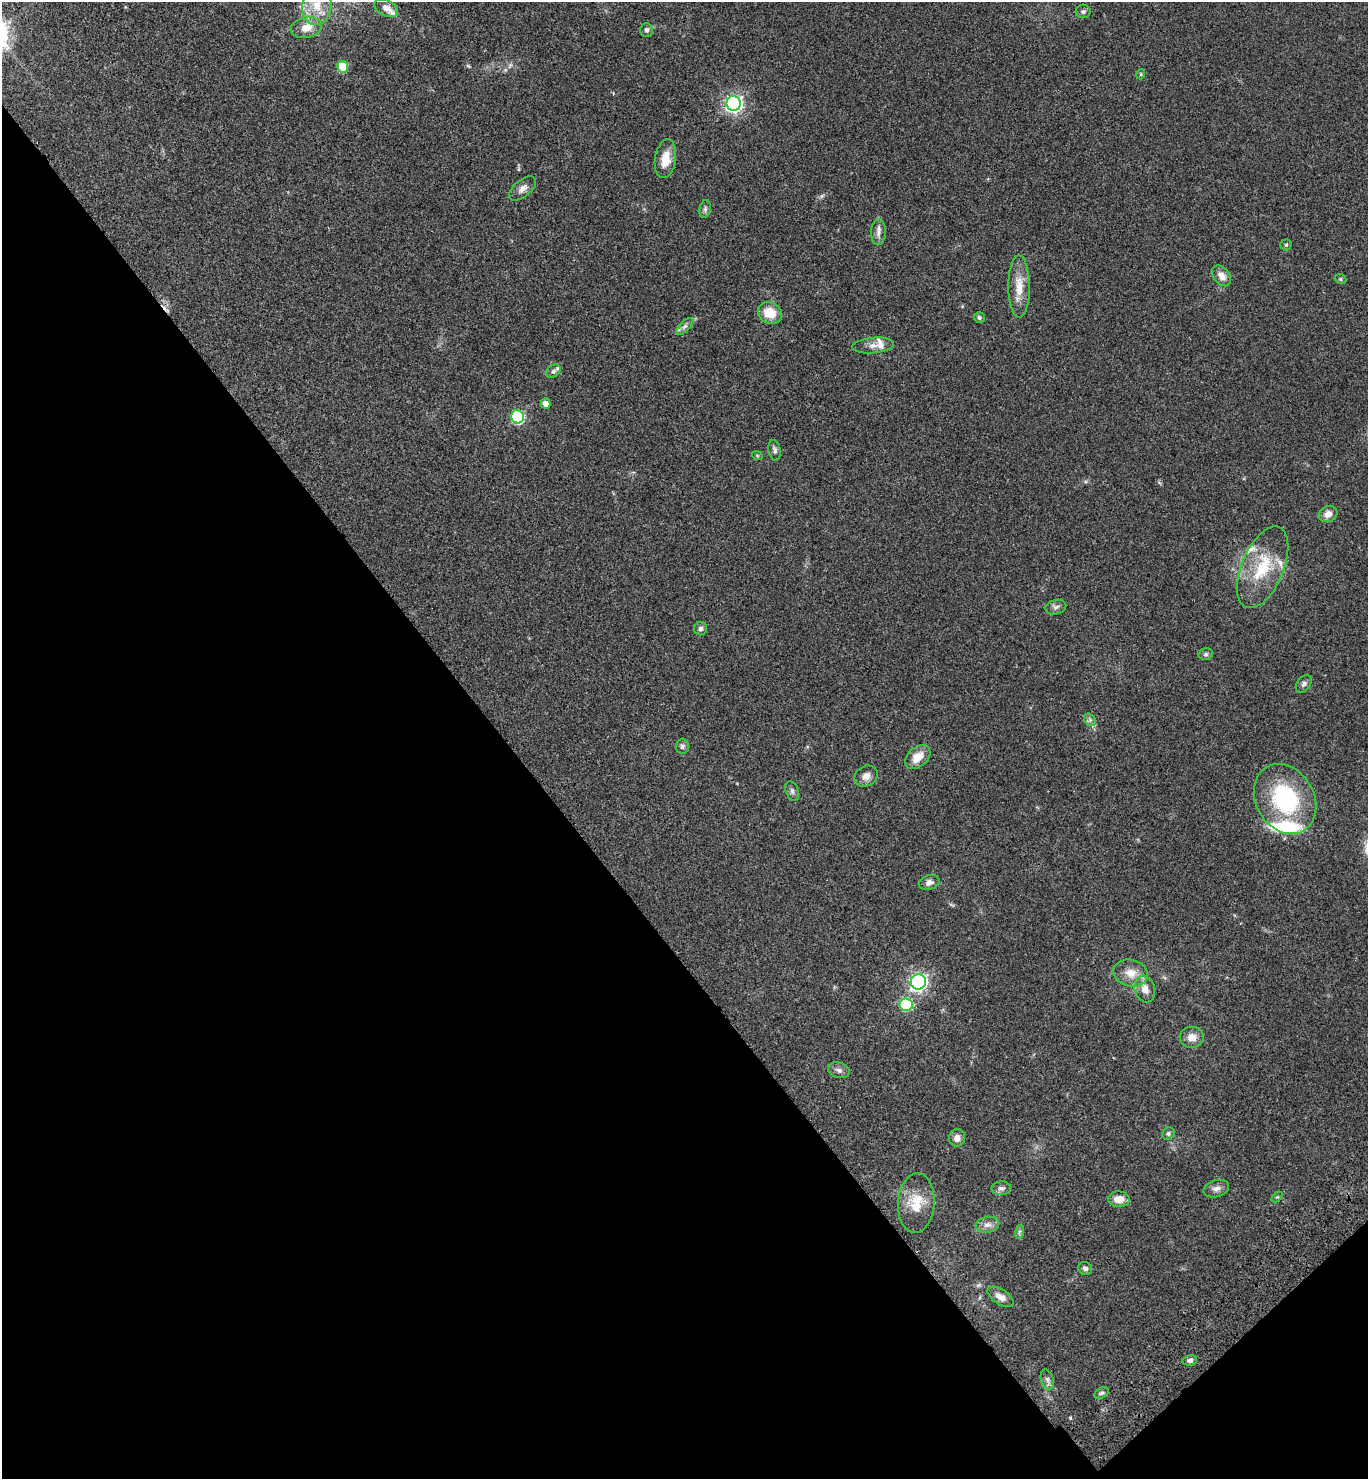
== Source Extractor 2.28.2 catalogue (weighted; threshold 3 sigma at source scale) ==
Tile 14 of 4 x 4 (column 2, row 4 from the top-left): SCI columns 1751-3116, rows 100-1576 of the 6092 x 6110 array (HDU 1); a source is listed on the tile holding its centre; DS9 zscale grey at full resolution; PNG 1370 x 1481 px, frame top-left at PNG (2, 2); each listed source drawn as its Kron ellipse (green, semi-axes under 4 px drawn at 4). Shown black and unused: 39% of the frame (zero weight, under 3 of 4 exposures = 6% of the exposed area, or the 3 px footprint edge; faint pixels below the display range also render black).
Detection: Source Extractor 2.28.2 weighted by HDU 2 'WHT'; one run over the whole footprint, this tile lists its part. Background 0.0616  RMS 0.0057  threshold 0.0256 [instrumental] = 3 sigma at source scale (4.5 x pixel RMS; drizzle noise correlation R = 1.50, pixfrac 1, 0.05/0.05 arcsec/px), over >= 5 px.
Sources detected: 67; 2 too faint to see at this stretch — neither listed nor drawn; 7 inside a brighter listed object's ellipse — not listed separately; the other 58 listed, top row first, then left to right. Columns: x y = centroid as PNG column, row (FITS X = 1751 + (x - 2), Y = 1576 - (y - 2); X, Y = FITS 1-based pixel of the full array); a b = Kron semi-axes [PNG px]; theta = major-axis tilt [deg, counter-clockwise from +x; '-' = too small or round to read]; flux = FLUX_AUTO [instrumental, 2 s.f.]
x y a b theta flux
317 5 20 14 83 12
386 8 12 8 -27 4.2
1083 11 7 6 - 1.3
306 28 16 10 12 6.3
646 30 7 6 - 1.7
343 67 5 5 - 18
1141 74 5 3 - 0.45
734 103 7 7 - 200
665 159 19 10 81 8.3
523 188 16 8 40 3.3
705 209 9 5 81 1.4
878 232 13 7 87 3
1286 245 5 5 - 0.84
1222 276 12 8 -51 4.3
1340 279 6 5 - 0.84
1019 286 31 10 -90 10
770 313 12 10 -31 10
979 318 5 5 - 1.1
685 326 11 5 44 1.8
873 345 21 7 5 4.2
553 371 8 6 39 1.4
545 404 5 5 - 3.3
517 417 6 6 - 69
775 450 10 6 -80 1.6
757 455 5 3 - 0.49
1328 514 10 7 28 3.9
1263 567 43 21 67 26
1056 607 11 7 16 1.9
700 628 7 6 - 1.5
1206 654 7 5 14 1.2
1304 684 10 6 52 1.7
1090 720 7 5 -47 1.4
682 746 7 6 - 1.5
918 757 14 10 40 7.5
866 776 12 10 33 3.7
792 791 10 6 -67 1.5
1285 799 37 29 -60 56
929 882 11 7 18 2.8
1131 973 17 13 -14 7.5
918 982 7 7 - 180
1145 989 13 10 -75 5.1
906 1005 6 6 - 44
1192 1037 12 10 3 5
839 1070 11 7 -14 2.2
1168 1134 6 6 - 1.2
957 1138 8 8 - 3.2
1001 1188 10 7 1 2.1
1216 1189 13 8 17 2.9
1277 1197 6 4 42 0.64
1119 1199 11 8 -3 5.6
916 1203 30 18 87 13
987 1225 12 8 11 3.2
1019 1232 7 4 71 1
1085 1268 7 6 - 1.8
1001 1297 15 7 -33 3.8
1190 1360 7 5 8 1.8
1047 1380 10 6 -73 1.8
1101 1393 8 5 27 1.3
Isophote crosses this tile's border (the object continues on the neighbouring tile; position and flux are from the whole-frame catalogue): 1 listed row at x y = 317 5